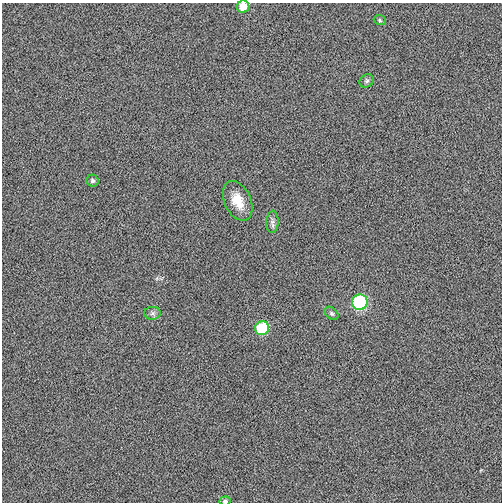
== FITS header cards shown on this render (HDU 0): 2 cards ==
NAXIS1  =                  500
NAXIS2  =                  500

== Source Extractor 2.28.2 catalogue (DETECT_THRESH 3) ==
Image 500 x 500 px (HDU 0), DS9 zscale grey, 1 PNG px = 1 image px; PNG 504 x 504 px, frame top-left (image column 1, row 500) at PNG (2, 3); each listed source drawn as its Kron ellipse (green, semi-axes under 4 px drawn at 4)
Background -0.00197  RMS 0.03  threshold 0.0895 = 3 sigma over >= 5 px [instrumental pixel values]
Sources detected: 11; all 11 listed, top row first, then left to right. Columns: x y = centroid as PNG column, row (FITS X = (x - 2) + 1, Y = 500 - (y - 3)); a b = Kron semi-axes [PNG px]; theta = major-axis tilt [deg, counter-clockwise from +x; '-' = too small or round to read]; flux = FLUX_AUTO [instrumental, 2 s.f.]
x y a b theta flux
243 7 6 6 - 26
380 20 6 5 - 2.9
367 81 7 6 - 4.4
92 181 6 6 - 4.6
238 201 21 13 -65 35
272 222 11 6 87 7.2
360 302 8 7 - 200
152 313 8 6 1 5.7
332 313 8 5 -40 4.1
262 328 7 7 - 86
225 501 6 4 6 4.5
At the frame edge (FLAGS 8, measured only in part): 2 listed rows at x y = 243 7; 225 501